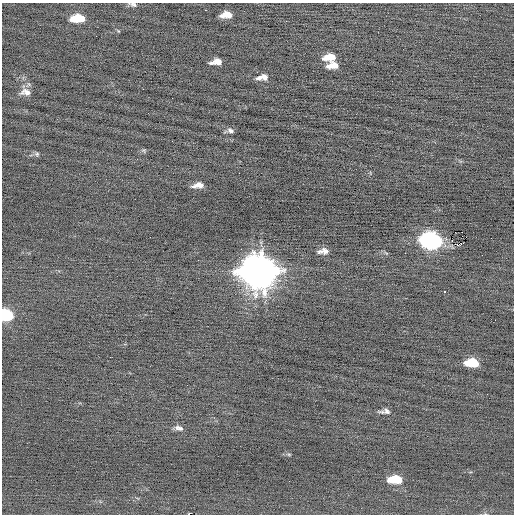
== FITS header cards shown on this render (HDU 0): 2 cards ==
NAXIS1  =                  512 / Axis length
NAXIS2  =                  512 / Axis length

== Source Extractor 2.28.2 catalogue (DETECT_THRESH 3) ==
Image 512 x 512 px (HDU 0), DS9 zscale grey, 1 PNG px = 1 image px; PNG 516 x 516 px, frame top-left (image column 1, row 512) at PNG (2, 3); no overlay
Background -0.0518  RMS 0.67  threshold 2.01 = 3 sigma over >= 5 px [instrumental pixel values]
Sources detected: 33; all 33 listed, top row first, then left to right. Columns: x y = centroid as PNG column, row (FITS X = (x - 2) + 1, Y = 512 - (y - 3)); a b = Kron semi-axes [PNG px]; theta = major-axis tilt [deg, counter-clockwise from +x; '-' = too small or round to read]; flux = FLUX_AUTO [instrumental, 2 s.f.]
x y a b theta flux
133 4 10 5 -15 130
205 10 2 2 - 100
227 15 10 6 4 590
78 18 13 7 2 1200
329 57 13 7 7 700
218 62 7 5 -32 320
212 63 9 4 5 150
333 65 11 6 6 490
264 77 8 7 - 240
259 78 9 6 28 170
143 89 2 2 - 22
26 92 15 9 -1 340
172 98 2 2 - 39
230 131 8 6 -35 140
144 151 7 5 -18 74
37 154 7 6 - 96
239 173 2 2 - 82
198 185 11 5 9 310
431 241 14 9 -3 12000
458 245 7 3 12 600
320 251 9 6 3 130
325 251 9 7 -49 210
405 253 3 2 - 38
482 255 2 2 - 63
259 271 16 12 -1 110000
444 292 3 2 - 50
6 315 9 7 -9 3500
472 363 12 7 -2 1200
385 411 14 6 3 190
179 428 12 6 -16 200
289 454 6 4 -1 52
395 479 14 7 0 1100
289 481 2 2 - 28
At the frame edge (FLAGS 8, measured only in part): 2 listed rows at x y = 133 4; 6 315